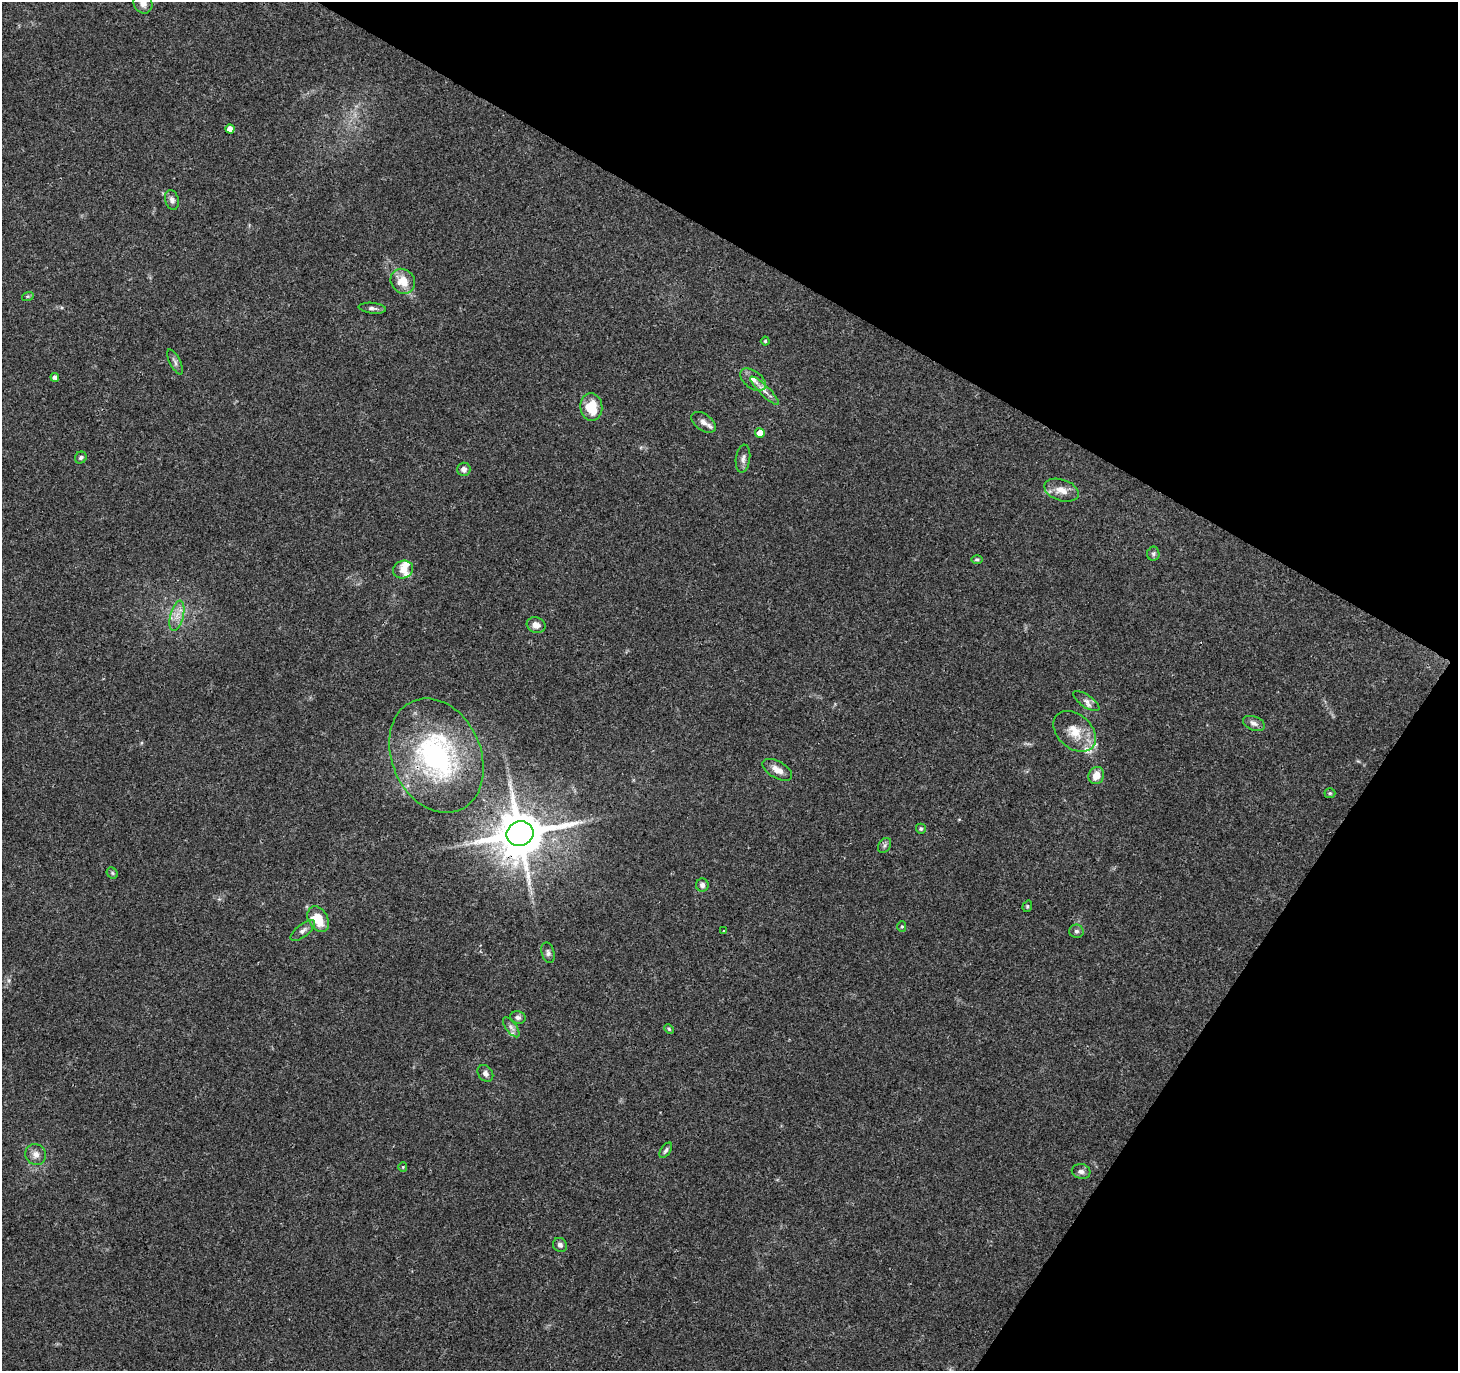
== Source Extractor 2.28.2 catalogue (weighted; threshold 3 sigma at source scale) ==
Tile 8 of 4 x 4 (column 4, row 2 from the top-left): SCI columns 4412-5867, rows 2982-4350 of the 5957 x 6001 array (HDU 1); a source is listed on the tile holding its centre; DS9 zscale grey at full resolution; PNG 1460 x 1373 px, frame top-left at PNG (2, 2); each listed source drawn as its Kron ellipse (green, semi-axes under 4 px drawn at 4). Shown black and unused: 28% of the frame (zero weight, under 3 of 4 exposures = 3% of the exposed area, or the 3 px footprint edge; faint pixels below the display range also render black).
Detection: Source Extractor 2.28.2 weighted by HDU 2 'WHT'; one run over the whole footprint, this tile lists its part. Background 0.0398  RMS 0.0029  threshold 0.0131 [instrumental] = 3 sigma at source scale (4.5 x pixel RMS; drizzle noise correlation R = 1.50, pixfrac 1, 0.0396/0.0396 arcsec/px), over >= 5 px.
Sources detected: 55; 4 inside a brighter listed object's ellipse — not listed separately; the other 51 listed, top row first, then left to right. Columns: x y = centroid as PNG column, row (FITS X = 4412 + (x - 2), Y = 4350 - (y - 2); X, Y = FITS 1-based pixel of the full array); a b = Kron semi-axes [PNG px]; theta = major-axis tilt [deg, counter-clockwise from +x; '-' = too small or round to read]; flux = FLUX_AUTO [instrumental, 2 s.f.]
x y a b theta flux
143 3 11 9 -65 2.1
230 129 4 4 - 2
172 200 10 6 -75 1.1
403 281 13 11 -47 4.8
28 296 6 4 17 0.4
372 308 13 5 -6 1
765 341 4 4 - 0.36
175 362 14 5 -63 1
55 377 4 4 - 0.9
753 380 15 8 -36 2.6
765 391 19 5 -44 1.9
591 407 13 11 -84 8.2
703 422 14 8 -35 1.8
760 433 5 5 - 3.6
81 458 6 5 - 0.72
743 459 14 7 82 1.3
464 469 6 6 - 1.3
1061 490 18 10 -18 3.4
1153 554 7 6 - 0.65
977 559 6 4 0 0.43
403 570 10 8 18 2
177 616 15 6 76 2.6
536 625 9 7 -20 1.7
1086 701 15 6 -34 1.4
1254 723 11 7 -21 1.3
1075 731 24 17 -42 6.1
436 756 59 44 -66 54
777 770 16 8 -30 2.7
1096 776 9 7 63 3.3
1330 793 5 5 - 0.4
921 829 5 5 - 0.49
520 834 13 12 - 1500
884 845 8 6 57 0.79
112 873 6 5 - 0.47
702 885 6 6 - 1.1
1027 906 6 4 71 0.41
318 919 13 9 -59 7.5
902 926 5 4 - 0.4
303 930 15 6 38 1.3
724 931 3 2 - 0.38
1076 931 7 6 - 0.82
548 953 10 6 -75 0.94
518 1017 8 6 -14 0.8
511 1027 12 5 -53 1.1
669 1029 5 4 - 0.37
485 1073 9 7 -54 1.1
666 1150 9 5 54 0.69
36 1154 10 10 - 1.8
403 1167 5 4 - 0.33
1081 1171 9 7 -13 1.2
560 1245 7 6 - 1
Overlapping masked pixels (flux is a lower limit): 2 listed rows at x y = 436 756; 520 834
Isophote crosses this tile's border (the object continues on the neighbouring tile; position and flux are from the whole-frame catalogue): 1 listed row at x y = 143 3